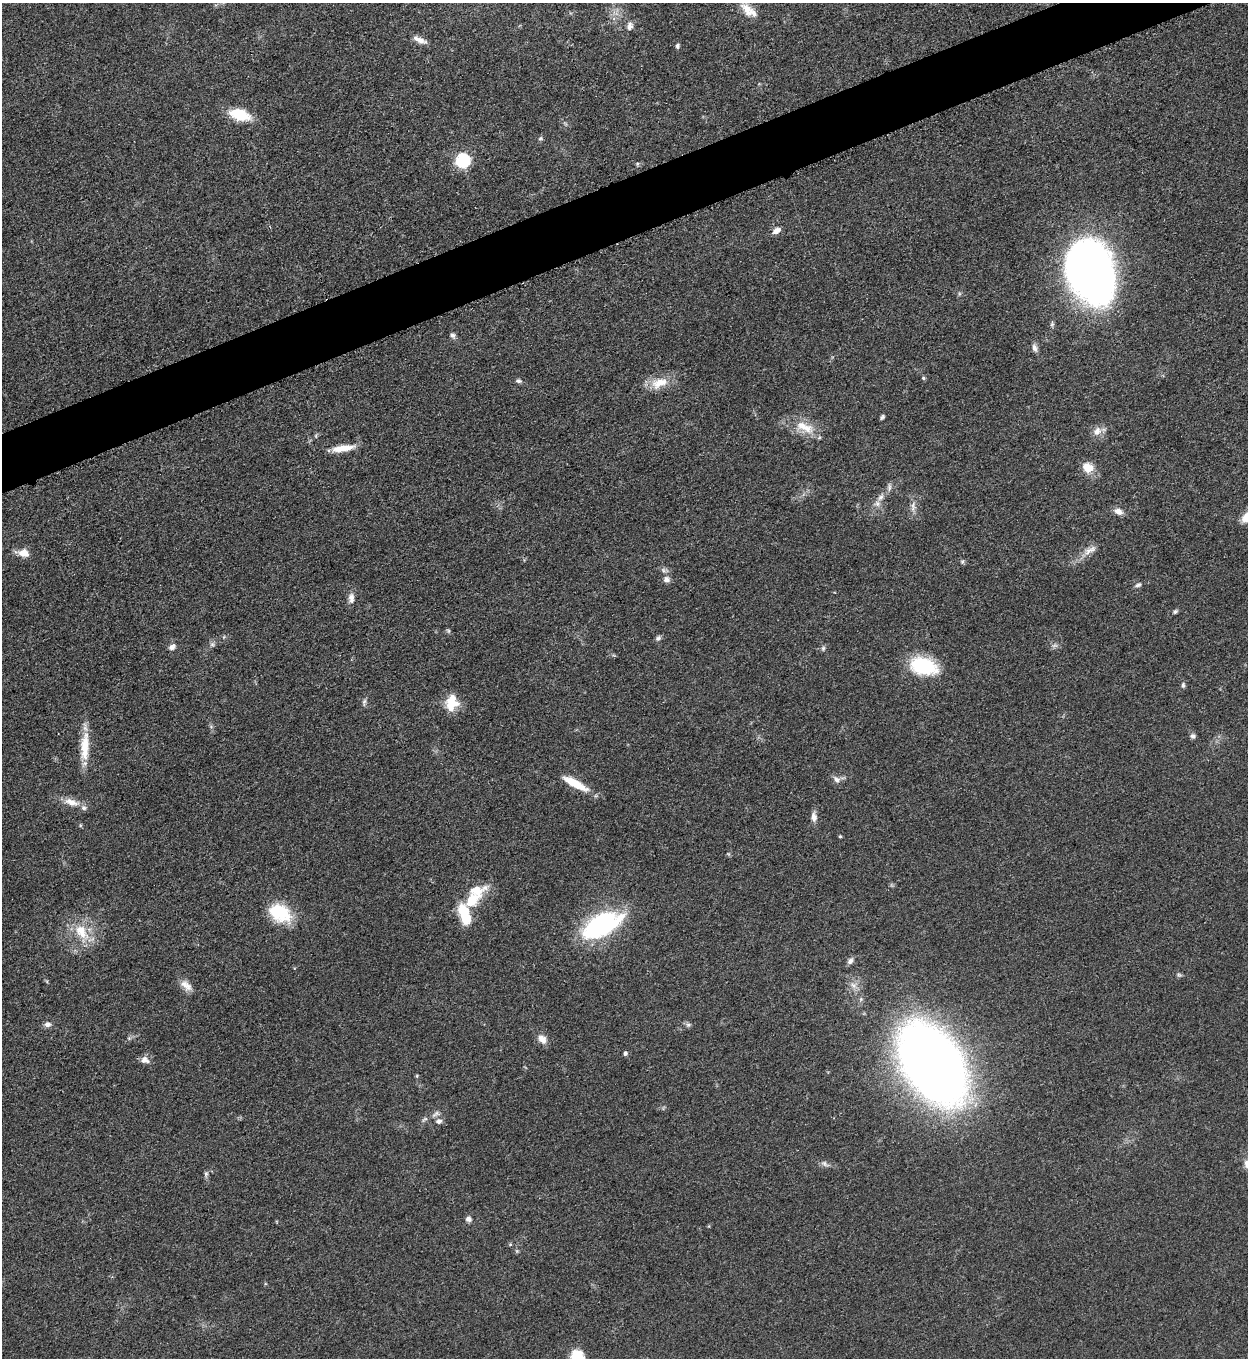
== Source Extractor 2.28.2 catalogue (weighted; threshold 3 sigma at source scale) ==
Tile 10 of 4 x 4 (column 2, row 3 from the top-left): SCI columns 1532-2777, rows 1366-2721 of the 5427 x 5440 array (HDU 1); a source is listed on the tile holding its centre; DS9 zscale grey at full resolution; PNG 1250 x 1360 px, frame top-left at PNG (2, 3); no overlay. Shown black and unused: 4% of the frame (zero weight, under 3 of 5 exposures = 1% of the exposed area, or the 3 px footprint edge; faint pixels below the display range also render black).
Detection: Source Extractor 2.28.2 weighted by HDU 2 'WHT'; one run over the whole footprint, this tile lists its part. Background 0.063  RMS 0.0057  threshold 0.0256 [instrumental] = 3 sigma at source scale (4.5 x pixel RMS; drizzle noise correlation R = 1.50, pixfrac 1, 0.05/0.05 arcsec/px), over >= 5 px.
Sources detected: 77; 2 too faint to see at this stretch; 1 inside a brighter object's white glare — not listed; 4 inside a brighter listed object's ellipse — not listed separately; the other 70 listed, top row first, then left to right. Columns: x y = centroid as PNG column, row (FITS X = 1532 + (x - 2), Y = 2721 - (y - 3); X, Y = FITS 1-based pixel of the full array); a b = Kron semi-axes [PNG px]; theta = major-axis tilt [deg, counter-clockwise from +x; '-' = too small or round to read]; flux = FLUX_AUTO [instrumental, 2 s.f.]
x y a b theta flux
747 9 20 10 -56 6.9
630 26 11 8 74 2.6
419 40 20 7 -25 4.2
677 46 6 4 72 1.2
240 115 15 8 -17 29
540 138 7 5 3 1
462 160 7 6 - 100
637 164 6 4 72 0.71
776 230 11 7 31 3.2
1090 271 43 31 -71 590
1052 324 8 5 81 1.2
452 335 8 6 -33 1.7
1034 348 12 6 -75 2.4
923 378 6 4 -23 0.81
518 381 8 6 -6 1.4
659 383 26 13 19 11
882 417 6 4 52 1.1
805 427 33 13 -24 13
1097 431 13 10 55 4.6
343 448 27 7 8 9.1
1087 468 12 10 -28 9.5
889 487 11 5 88 1.7
881 497 10 7 45 3.1
913 506 18 6 85 3.5
1118 511 11 7 -22 3.9
1090 550 21 8 29 5.2
23 553 14 8 -10 6.5
962 562 5 5 - 0.94
666 579 9 8 - 2.7
1138 585 9 5 30 1.6
351 598 13 7 -89 3.4
1175 612 6 5 - 1.1
448 631 7 5 -60 0.89
658 638 8 6 43 1.5
212 644 7 6 - 1.4
172 647 9 7 27 2.2
823 648 7 5 87 1.2
923 666 25 15 -15 44
1183 685 8 5 -83 1.3
451 700 20 17 -81 11
364 702 11 5 79 1.5
1193 736 6 6 - 1.7
85 747 39 11 88 14
836 779 12 7 -44 2.7
575 783 31 8 -29 14
71 802 23 9 -15 6.9
814 817 12 7 -83 3.2
80 825 6 3 -73 0.68
840 836 4 4 - 0.61
471 900 25 17 50 16
464 911 15 12 -50 16
280 913 28 19 -31 25
603 925 42 20 26 84
81 932 27 15 -53 16
850 961 9 6 50 2.3
186 985 19 9 -40 5
47 1024 8 7 - 2.3
688 1025 6 6 - 1.3
542 1039 13 9 -45 4.4
625 1054 4 4 - 1.6
145 1060 12 9 -11 3.5
932 1063 47 29 -58 1200
417 1076 4 4 - 0.6
435 1114 13 6 36 2.4
439 1121 9 7 4 2.3
825 1164 13 6 -30 2.2
206 1174 8 5 82 1.3
468 1219 7 7 - 2.1
510 1244 5 5 - 0.66
577 1357 17 15 -67 14
Isophote crosses this tile's border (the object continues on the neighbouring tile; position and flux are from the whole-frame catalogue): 1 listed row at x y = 577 1357